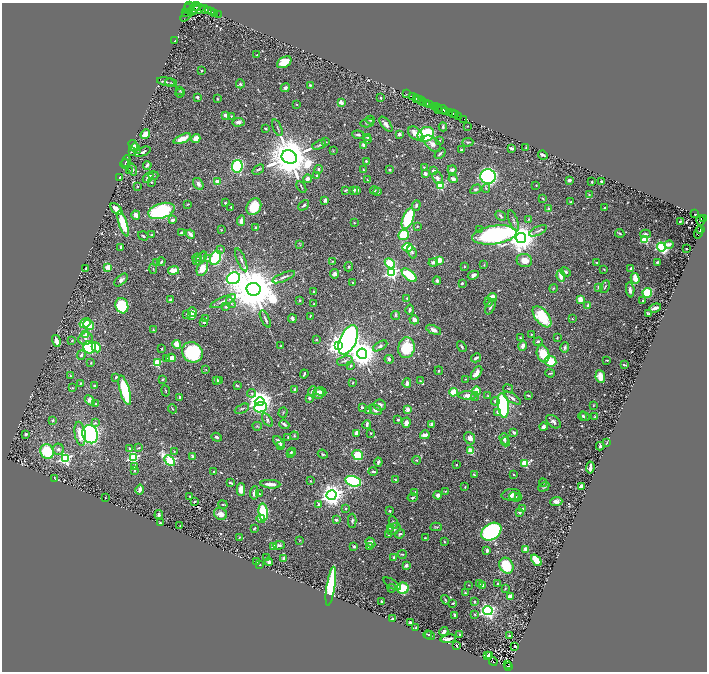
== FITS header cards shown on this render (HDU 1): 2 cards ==
NAXIS1  =                 1410
NAXIS2  =                 1339

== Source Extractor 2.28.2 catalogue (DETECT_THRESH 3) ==
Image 1410 x 1339 px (HDU 1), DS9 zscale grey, zoomed out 1/2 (1 PNG px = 2 x 2 image px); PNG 709 x 674 px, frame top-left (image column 2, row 1338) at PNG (2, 3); each listed source drawn as its Kron ellipse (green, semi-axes under 4 px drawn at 4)
Background 0.369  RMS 0.012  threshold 0.0359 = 3 sigma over >= 5 px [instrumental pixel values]
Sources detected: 714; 43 cannot appear on this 1/2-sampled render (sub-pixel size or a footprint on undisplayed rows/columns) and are neither listed nor drawn; of the other 671, the 500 brightest by FLUX_AUTO listed and drawn (171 fainter detections omitted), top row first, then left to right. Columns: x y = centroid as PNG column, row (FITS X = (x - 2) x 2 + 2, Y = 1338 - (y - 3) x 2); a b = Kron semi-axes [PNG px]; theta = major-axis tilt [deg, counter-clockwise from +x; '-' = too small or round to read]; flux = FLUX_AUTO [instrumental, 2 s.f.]
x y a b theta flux
189 6 4 3 - 830
197 8 2 2 - 210
188 9 5 2 - 560
194 9 8 4 51 1400
198 9 6 2 27 540
204 9 4 2 - 350
209 11 2 2 - 330
211 12 3 2 - 290
186 13 2 1 - 43
214 13 2 2 - 240
187 15 8 2 49 170
219 15 2 1 - 17
175 41 3 2 - 1.7
257 55 2 2 - 1.5
284 62 8 5 30 43
202 71 2 2 - 2.1
166 82 9 2 -10 4
171 83 6 2 -10 2.7
240 84 4 4 - 3.7
310 85 3 2 - 2.5
285 88 5 4 - 6.4
180 90 4 3 - 2.2
180 93 5 3 - 2.7
407 94 3 2 - 47
197 97 3 3 - 3.8
412 97 4 2 - 570
381 98 2 2 - 3.3
416 98 2 2 - 54
218 99 3 2 - 1.8
419 99 2 1 - 84
421 100 2 1 - 11
341 102 4 3 - 12
424 102 3 2 - 82
426 103 3 3 - 220
297 104 3 3 - 1.5
430 104 4 2 - 360
435 106 3 1 - 120
437 107 3 2 - 110
438 109 2 1 - 120
443 110 5 2 - 700
446 111 2 1 - 48
450 112 2 1 - 130
453 114 3 2 - 380
225 115 3 3 - 9.4
456 115 2 1 - 170
231 116 3 2 - 2.4
459 116 4 1 - 83
463 119 3 1 - 5.7
370 120 4 3 - 3.1
238 122 6 3 6 6.9
367 123 7 3 10 3.6
386 124 9 4 -54 8.7
467 126 4 2 - 1.5
443 127 4 3 - 3.1
277 128 9 2 -68 3.3
266 129 3 2 - 2.4
415 133 8 5 -41 20
145 134 5 4 - 18
399 134 3 3 - 7.9
426 134 8 7 - 150
358 135 6 3 -7 6
368 137 3 3 - 2.7
196 138 4 3 - 28
182 139 9 4 22 29
367 140 4 3 - 2.6
439 141 3 3 - 2.4
326 142 4 2 - 1.6
468 142 5 3 - 2.3
432 144 10 6 -43 11
133 145 6 4 -59 10
319 145 7 3 20 3.4
364 145 3 3 - 11
526 147 2 2 - 2.1
136 148 6 4 -48 9.3
462 149 3 2 - 2.7
512 149 3 2 - 5.2
333 151 4 2 - 1.5
133 152 3 2 - 2.9
143 152 8 3 24 6.4
440 154 6 3 43 4.2
543 155 5 2 - 6.5
289 157 8 6 -22 10000
126 161 6 3 68 2.7
366 161 2 2 - 2.8
125 164 5 2 - 1.5
147 165 4 3 - 4.8
237 166 6 5 - 190
424 167 3 2 - 1.4
133 169 6 3 -75 4.2
258 169 6 3 39 2.8
318 169 4 3 - 3.7
363 169 2 2 - 1.9
129 170 2 2 - 1.5
390 170 2 2 - 3.1
452 170 4 3 - 5.2
433 171 3 3 - 5.2
425 174 4 3 - 6.1
153 175 5 4 - 3.6
317 176 4 3 - 3.7
488 176 7 7 - 510
120 177 3 2 - 7.7
148 177 6 3 48 9.4
437 178 6 4 -66 8.7
308 179 4 3 - 11
453 179 4 4 - 7.9
367 180 3 2 - 2
569 180 3 2 - 5.8
151 182 3 3 - 2.1
218 182 3 3 - 34
592 182 2 2 - 2.3
601 182 3 2 - 6.1
198 184 6 4 -58 10
536 185 2 2 - 1.5
137 186 2 2 - 1.4
440 186 3 3 - 160
301 187 6 2 -60 2.6
486 188 4 3 - 1.8
476 189 6 4 32 4
346 190 4 2 - 2.3
353 190 3 2 - 5.8
357 190 4 3 - 6.4
374 190 4 3 - 2.9
378 191 4 3 - 4.3
589 194 3 2 - 1.5
543 199 3 2 - 2
325 200 4 3 - 6.6
571 202 3 2 - 2
225 203 2 2 - 2
188 204 4 2 - 1.6
304 205 6 2 45 3.6
416 205 5 4 - 5.8
231 207 2 2 - 2.9
254 207 9 7 60 49
548 208 2 2 - 1.8
604 208 2 2 - 2.1
116 209 7 3 -43 30
161 211 13 7 17 200
695 214 2 2 - 44
136 215 4 3 - 20
501 216 6 3 -41 3.5
408 218 11 5 69 160
703 218 3 1 - 90
529 219 3 2 - 1.6
172 220 3 3 - 6.8
700 220 5 4 - 320
241 221 5 4 - 9.6
514 221 11 3 -70 4.4
680 221 2 2 - 2.8
354 223 3 2 - 1.7
123 224 13 3 -71 74
417 226 3 3 - 1.8
256 227 3 3 - 3.7
480 229 3 3 - 2
221 230 3 3 - 2.1
700 230 2 2 - 120
538 231 10 3 26 4.8
698 232 6 3 73 180
182 233 3 3 - 6
620 233 4 2 - 2.8
190 234 5 3 - 12
645 234 5 3 - 4
152 235 3 3 - 2.1
403 235 5 5 - 82
494 235 22 9 8 550
143 236 5 3 - 3.6
521 238 5 5 - 3100
645 240 3 3 - 130
669 244 4 3 - 7.7
300 245 3 2 - 1.8
121 247 3 2 - 5.9
407 247 5 4 - 80
661 247 5 4 - 280
220 249 3 3 - 2.3
686 249 2 2 - 2.1
412 252 7 4 -71 4.9
197 258 4 3 - 2.4
201 258 7 3 52 3.9
216 258 7 5 66 150
207 259 4 4 - 3.7
241 260 12 3 -68 6.2
439 260 4 3 - 24
197 261 4 3 - 2.7
333 261 2 2 - 1.8
524 261 8 6 -16 26
161 262 4 3 - 3.5
657 262 3 2 - 3.2
156 263 4 3 - 3.1
390 263 6 4 -47 83
433 263 4 3 - 8.5
597 263 3 2 - 1.6
484 265 3 3 - 1.8
108 267 3 2 - 62
349 267 4 3 - 2.9
464 267 3 3 - 1.6
202 268 8 5 66 33
631 268 3 2 - 5.3
86 269 3 2 - 3.5
153 269 5 3 - 2.2
604 269 2 2 - 1.5
173 271 6 4 9 35
566 272 6 4 -25 4.1
391 273 4 4 - 400
335 274 5 4 - 7.2
409 275 9 4 -40 96
473 275 5 4 - 7.6
561 276 6 3 -83 27
284 277 12 3 24 6.9
233 278 7 5 23 1000
635 278 5 3 - 30
121 280 8 4 43 8.1
437 281 4 3 - 4.9
353 283 2 2 - 1.7
462 283 3 2 - 3
599 287 2 2 - 30
605 287 7 2 65 3
553 288 4 3 - 2.4
253 289 7 6 - 16000
630 290 7 3 -86 11
314 292 3 3 - 2.3
647 293 5 4 - 86
492 297 5 4 - 24
407 299 4 2 - 3.5
580 299 3 3 - 25
170 300 3 3 - 5.9
299 300 3 2 - 2.5
643 300 2 2 - 2.1
223 301 14 3 24 8.2
488 302 4 4 - 3.4
231 303 6 3 -57 2.9
314 304 2 2 - 1.6
122 306 8 6 -74 150
588 306 3 2 - 18
226 307 4 2 - 2.4
490 307 8 3 66 4.7
655 308 6 2 18 11
410 310 5 3 - 5.4
192 312 5 4 - 11
648 313 3 2 - 2.5
187 314 3 3 - 2.4
395 315 5 3 - 2
192 316 3 2 - 38
310 316 2 1 - 1.5
542 317 12 6 -52 96
206 319 4 2 - 1.8
265 319 9 3 -64 5
292 319 4 3 - 6.6
572 319 2 2 - 1.5
414 320 5 4 - 12
85 323 6 4 33 49
204 323 2 2 - 5.4
89 325 5 4 - 34
153 329 3 2 - 1.9
434 330 8 4 -24 10
531 334 2 2 - 1.8
86 335 3 2 - 37
520 337 3 2 - 1.6
85 338 7 6 - 8.5
557 338 3 2 - 1.6
316 339 2 2 - 2
72 340 3 2 - 1.7
348 340 15 8 65 1300
56 341 6 3 -76 20
538 341 4 3 - 3.2
177 344 4 3 - 36
281 346 2 2 - 2.1
338 346 4 4 - 1200
380 346 8 4 29 5.4
523 346 5 3 - 11
90 347 6 6 - 190
96 347 5 4 - 33
462 347 6 3 -56 3.2
406 348 10 8 78 87
565 348 5 3 - 4.6
162 349 2 2 - 2.2
192 352 11 9 -43 190
362 354 5 5 - 3000
543 354 9 6 -72 57
81 355 5 3 - 4.7
167 358 4 3 - 2.2
171 358 5 4 - 19
476 358 5 2 - 6.3
389 359 4 3 - 5.7
607 360 3 2 - 2.4
345 361 8 5 17 5.8
551 361 6 5 - 50
91 363 4 3 - 1.7
157 363 3 3 - 120
624 365 4 2 - 3.5
351 366 4 3 - 3
206 370 3 2 - 1.6
439 371 4 3 - 2.1
476 373 8 3 55 19
550 373 4 2 - 2.5
304 374 4 2 - 3.8
70 376 3 3 - 2.3
116 377 3 2 - 3
600 377 6 5 - 24
163 379 3 3 - 2.4
466 379 2 2 - 1.5
217 381 4 3 - 19
219 381 3 2 - 9.3
420 381 3 3 - 1.7
353 382 3 2 - 1.5
80 383 3 3 - 2.1
407 383 5 3 - 11
237 385 3 2 - 3
94 386 2 2 - 3.9
72 388 3 2 - 1.5
508 388 5 2 - 1.9
125 390 15 5 -74 110
295 390 4 3 - 5.3
166 391 5 2 - 2
312 391 5 3 - 5.9
476 391 4 4 - 42
321 392 5 3 - 7.5
453 392 4 3 - 77
252 393 4 3 - 3
318 393 5 5 - 15
467 395 9 4 -1 18
488 395 3 3 - 1.6
528 395 4 2 - 2.5
180 397 2 2 - 9.6
475 397 4 3 - 2.2
309 398 3 3 - 6.3
512 398 10 3 -35 8
90 400 6 4 -50 13
260 401 5 4 - 2200
495 401 4 3 - 4.7
96 404 4 3 - 2.6
380 405 6 5 - 8.7
503 405 12 5 -83 320
593 406 3 2 - 1.5
261 407 6 5 - 190
362 407 2 2 - 10
172 409 4 2 - 2.7
242 409 7 2 25 2.9
375 410 6 5 - 12
408 410 3 2 - 39
368 411 3 2 - 3
498 412 4 3 - 8
283 413 5 2 - 1.8
583 416 5 3 - 3.5
585 416 5 4 - 3.6
595 417 3 2 - 2.1
53 420 3 3 - 3.9
267 420 7 4 -53 5.3
398 420 3 2 - 3.8
553 422 8 5 -37 8.4
95 423 4 3 - 4.3
406 423 5 4 - 9.5
284 424 5 3 - 5.7
367 424 4 2 - 7.4
431 424 4 3 - 7
257 426 4 3 - 2.1
544 427 4 4 - 5.9
514 432 4 3 - 6
357 433 3 3 - 19
371 433 2 2 - 3.6
26 434 4 3 - 4.7
80 434 12 5 -81 34
90 434 9 7 -66 570
425 435 4 2 - 13
294 436 4 2 - 2.2
217 437 5 3 - 5.6
288 437 3 2 - 3.3
470 438 6 5 - 12
504 439 6 4 -71 7.6
279 442 7 3 -44 9.5
505 442 4 3 - 2.9
607 443 3 1 - 1.7
281 445 3 2 - 3.2
600 446 4 3 - 3.7
130 448 3 3 - 2.1
138 448 3 2 - 1.8
58 449 6 5 - 6.9
47 451 7 6 - 90
471 451 3 3 - 51
174 452 3 3 - 2
292 452 4 3 - 2.9
291 454 3 3 - 1.8
323 454 5 3 - 2.4
357 455 5 5 - 82
193 456 4 3 - 5.6
65 458 4 4 - 360
133 458 4 3 - 230
170 460 6 3 -42 230
416 460 4 3 - 2.1
378 462 4 2 - 4.9
525 463 4 3 - 120
456 465 2 2 - 2.5
134 467 3 3 - 6.6
590 468 6 2 83 12
135 470 3 2 - 4.1
373 471 4 2 - 3.7
214 472 2 2 - 2.5
474 475 3 2 - 3.5
514 475 2 2 - 5.1
55 479 2 2 - 1.7
395 480 4 2 - 2.6
310 481 3 2 - 1.8
353 481 8 5 -16 280
230 483 4 2 - 3.2
543 483 4 3 - 1.8
270 484 10 3 -4 18
581 486 4 2 - 17
465 487 3 2 - 1.7
544 487 6 4 29 3.9
140 489 5 3 - 8.2
241 489 6 4 -88 24
445 491 3 3 - 1.5
415 492 4 3 - 4
254 493 7 3 82 13
259 494 3 3 - 1.8
331 495 5 5 - 1800
438 495 4 3 - 8.3
511 495 9 5 5 15
190 496 4 2 - 1.9
515 497 6 4 -22 5
519 497 3 2 - 1.7
105 498 2 2 - 1.8
413 498 5 3 - 3.3
195 501 2 2 - 2.9
556 502 6 4 2 9.7
223 504 4 2 - 1.9
319 504 4 3 - 3.1
346 509 2 2 - 2.3
523 509 2 2 - 16
390 511 2 2 - 8
263 512 9 4 -84 160
519 512 2 2 - 14
221 514 7 5 -29 14
159 515 4 3 - 4.4
261 519 4 3 - 8.7
336 520 3 2 - 7.2
352 521 7 3 -90 5.1
393 522 6 3 -69 3.9
160 523 2 2 - 1.7
180 526 2 2 - 2
436 527 6 2 3 2.4
254 528 4 2 - 3.8
390 528 3 2 - 1.5
394 529 7 5 41 8.3
491 532 11 8 33 380
400 534 5 3 - 3.3
388 535 3 2 - 1.6
239 537 2 2 - 1.5
425 538 3 2 - 1.5
299 540 3 2 - 1.5
444 542 3 2 - 1.6
370 543 5 4 - 11
279 545 6 3 2 5.2
274 546 4 3 - 19
354 546 3 2 - 4.7
369 546 2 2 - 11
526 549 3 3 - 22
487 550 4 3 - 6
402 554 4 2 - 2.1
394 557 3 3 - 3.6
267 558 4 3 - 1.9
284 558 2 2 - 25
536 560 7 3 -52 66
256 562 3 3 - 2.2
269 562 4 3 - 7.1
260 565 2 2 - 1.9
406 565 2 2 - 23
506 566 8 6 -60 79
392 584 10 3 -32 5.3
480 584 2 2 - 1.5
498 584 3 3 - 4.6
469 585 3 3 - 1.5
483 585 2 2 - 8.3
331 586 20 4 81 220
392 588 4 3 - 2.8
403 588 6 6 - 74
505 589 3 3 - 1.8
465 592 4 3 - 1.8
510 596 4 3 - 8.6
445 600 5 3 - 3
382 601 2 2 - 3.3
474 602 3 3 - 2.8
453 603 3 2 - 2
488 610 4 4 - 460
474 614 2 2 - 1.9
455 615 4 2 - 5.6
392 619 3 2 - 3.9
411 622 4 2 - 4.2
416 628 2 2 - 1.9
444 632 4 2 - 9.3
428 635 4 3 - 2.6
430 635 5 3 - 3.4
460 635 3 3 - 4.2
509 636 4 3 - 2.7
448 639 8 2 8 12
456 646 2 2 - 2.4
515 646 2 2 - 2.4
490 655 3 2 - 3.3
488 656 2 2 - 5.2
493 662 4 2 - 76
508 664 2 1 - 12
508 666 4 3 - 81
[171 fainter detections neither listed nor drawn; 43 sub-pixel or undisplayed-footprint detections neither listed nor drawn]